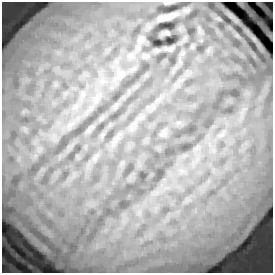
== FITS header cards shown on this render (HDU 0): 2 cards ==
NAXIS1  =                  271 / length of data axis 1
NAXIS2  =                  271 / length of data axis 2

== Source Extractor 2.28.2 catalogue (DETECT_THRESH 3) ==
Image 271 x 271 px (HDU 0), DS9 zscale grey, 1 PNG px = 1 image px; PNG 275 x 275 px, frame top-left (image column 1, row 271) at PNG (2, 2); no overlay
Background 0.51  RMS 0.098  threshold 0.294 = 3 sigma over >= 5 px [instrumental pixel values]
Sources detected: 7; all 7 listed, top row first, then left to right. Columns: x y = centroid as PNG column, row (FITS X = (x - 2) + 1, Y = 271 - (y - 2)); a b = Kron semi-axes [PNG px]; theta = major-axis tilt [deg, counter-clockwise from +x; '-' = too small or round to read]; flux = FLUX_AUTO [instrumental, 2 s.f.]
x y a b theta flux
167 3 9 3 2 11
167 17 16 5 15 62
141 39 12 8 51 32
170 49 9 5 15 13
131 56 10 8 -11 36
122 74 11 6 31 39
95 158 8 5 90 20
At the frame edge (FLAGS 8, measured only in part): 1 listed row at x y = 167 3